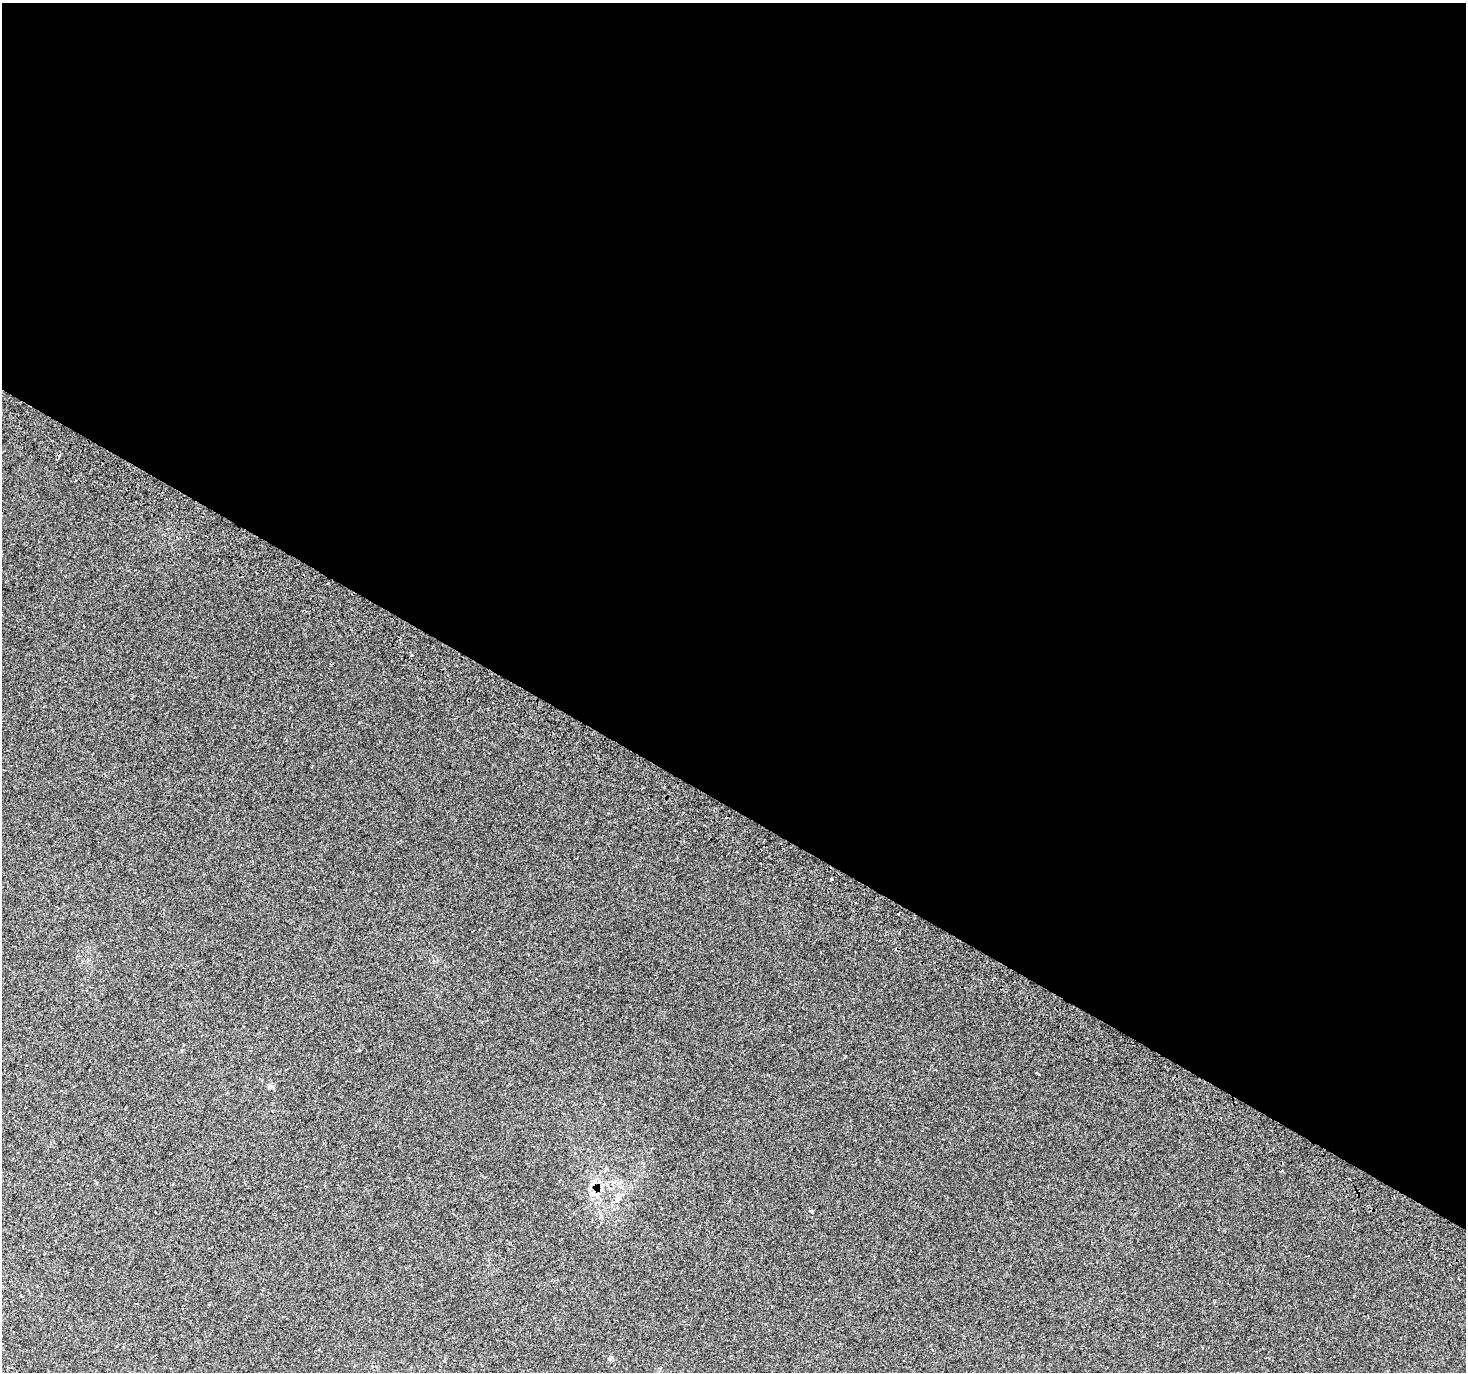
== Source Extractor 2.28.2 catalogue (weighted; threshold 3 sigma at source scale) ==
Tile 3 of 4 x 4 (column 3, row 1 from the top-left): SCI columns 2957-4420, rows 4408-5777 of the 5905 x 6006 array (HDU 1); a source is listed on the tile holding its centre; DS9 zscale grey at full resolution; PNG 1468 x 1374 px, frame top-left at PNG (2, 3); no overlay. Shown black and unused: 59% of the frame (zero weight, under 2 of 3 exposures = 2% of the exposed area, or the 3 px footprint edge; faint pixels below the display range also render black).
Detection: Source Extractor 2.28.2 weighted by HDU 2 'WHT'; one run over the whole footprint, this tile lists its part. Background 0.00434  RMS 0.0038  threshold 0.0172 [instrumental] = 3 sigma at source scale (4.5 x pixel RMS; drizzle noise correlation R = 1.50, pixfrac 1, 0.0396/0.0396 arcsec/px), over >= 5 px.
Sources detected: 8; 2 cosmic-ray / hot-pixel residue — not listed; the other 6 listed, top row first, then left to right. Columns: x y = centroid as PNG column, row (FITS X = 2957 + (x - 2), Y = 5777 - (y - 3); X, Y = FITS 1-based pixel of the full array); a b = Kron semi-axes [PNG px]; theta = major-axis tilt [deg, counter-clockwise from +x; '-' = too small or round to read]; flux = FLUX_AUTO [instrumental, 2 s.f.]
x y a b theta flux
412 655 4 3 - 0.42
832 879 3 3 - 1.9
898 914 3 3 - 2.9
182 1050 4 3 - 0.47
811 1211 3 3 - 1.1
209 1305 3 3 - 1